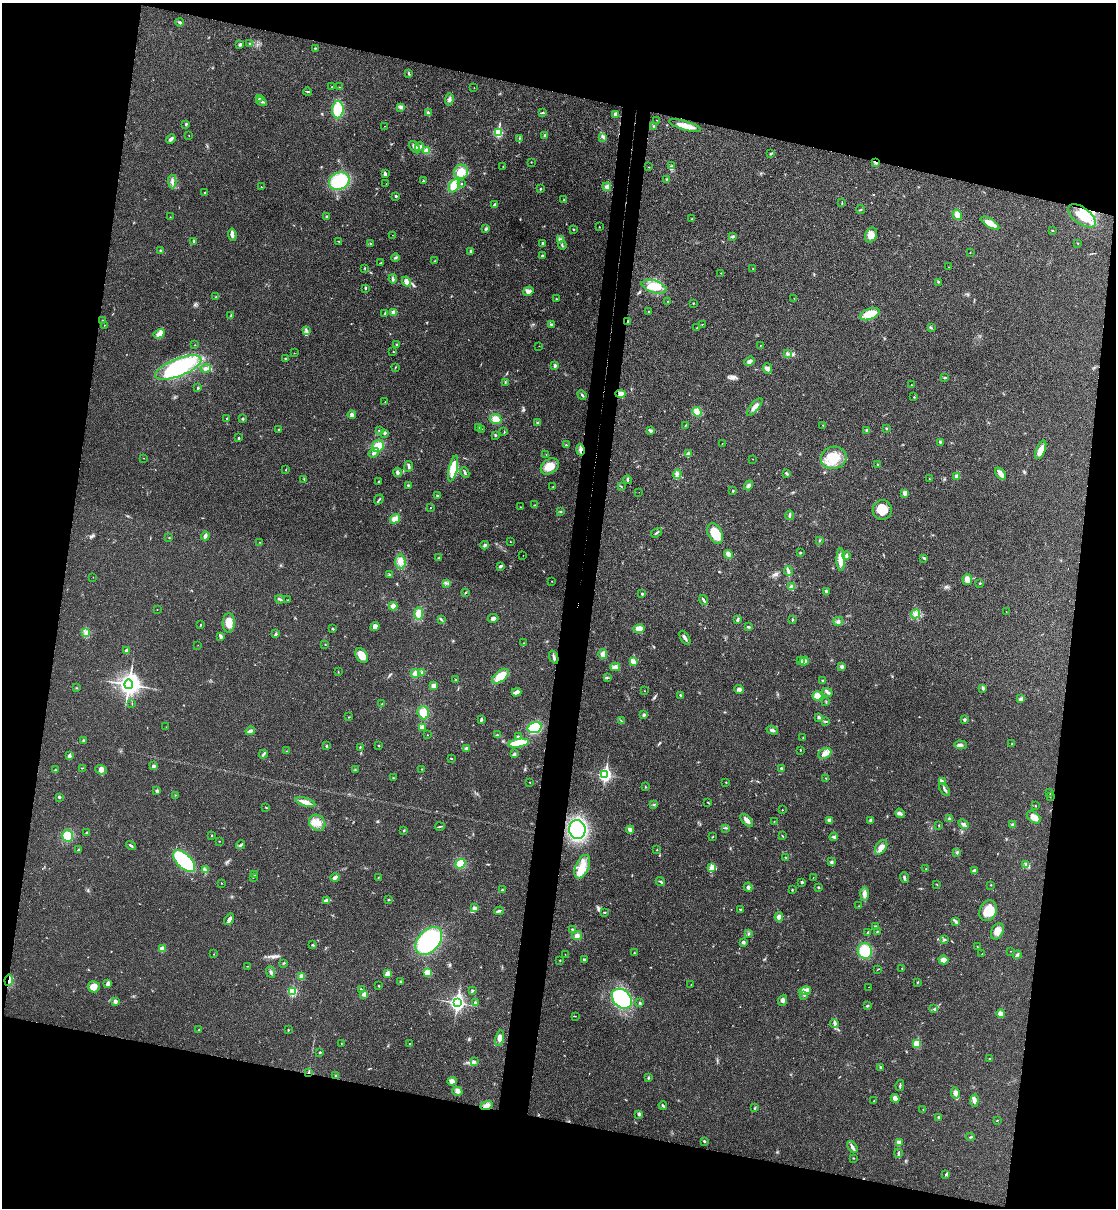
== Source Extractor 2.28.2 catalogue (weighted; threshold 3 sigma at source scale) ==
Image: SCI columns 173-4627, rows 17-4839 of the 4917 x 4852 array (HDU 1 of 3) = the unmasked area's bounding box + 8 px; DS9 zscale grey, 4 x 4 block average (1 PNG px = mean of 4 x 4 image px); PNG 1118 x 1210 px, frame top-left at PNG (2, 3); each listed source drawn as its Kron ellipse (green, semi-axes under 4 px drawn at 4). Shown black and unused: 27% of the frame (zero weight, under 3 of 4 exposures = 6% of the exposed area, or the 3 px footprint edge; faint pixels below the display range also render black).
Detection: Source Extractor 2.28.2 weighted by HDU 2 'WHT'. Background 0.0314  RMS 0.0048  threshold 0.0215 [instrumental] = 3 sigma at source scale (4.5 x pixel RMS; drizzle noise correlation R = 1.50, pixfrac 1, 0.05/0.05 arcsec/px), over >= 5 px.
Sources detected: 519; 2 too faint to see at this stretch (4 x 4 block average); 1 inside a brighter object's white glare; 2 cosmic-ray / hot-pixel residue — neither listed nor drawn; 4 coinciding with a brighter row at this scale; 15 inside a brighter listed object's ellipse — not listed separately; the other 495 listed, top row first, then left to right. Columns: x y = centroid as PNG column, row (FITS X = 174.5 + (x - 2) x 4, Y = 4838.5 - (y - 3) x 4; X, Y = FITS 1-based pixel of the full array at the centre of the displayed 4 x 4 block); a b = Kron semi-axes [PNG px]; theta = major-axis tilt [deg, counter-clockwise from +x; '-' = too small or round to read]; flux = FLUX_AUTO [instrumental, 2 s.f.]
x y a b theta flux
180 22 4 3 - 4.6
250 43 3 2 - 1.9
240 44 3 3 - 4.8
315 48 2 2 - 2.1
409 73 3 2 - 2
332 87 3 2 - 1.6
339 87 2 2 - 0.74
474 88 2 2 - 0.93
308 92 4 2 - 2.3
259 98 3 2 - 2
449 100 6 3 81 6.8
261 101 6 2 -32 4.7
401 107 4 3 - 6.6
338 110 8 5 86 95
428 113 4 3 - 6.3
543 113 4 2 - 3.2
615 114 3 2 - 9.3
657 120 2 2 - 0.5
186 124 4 2 - 3.2
685 125 17 4 -17 31
384 126 2 2 - 0.65
654 126 2 2 - 2
498 132 2 2 - 200
189 135 2 2 - 0.83
545 135 3 2 - 3.6
603 137 3 2 - 3.6
519 138 2 2 - 1.4
171 139 5 2 - 8.8
415 147 7 3 -50 11
419 147 5 3 - 8.4
426 151 4 3 - 12
771 154 3 2 - 2.8
531 162 2 2 - 0.87
876 162 3 2 - 6.6
672 165 2 2 - 1.6
503 166 2 2 - 0.71
648 167 2 2 - 0.75
461 172 7 7 - 38
385 174 4 3 - 6
667 179 3 2 - 2.6
172 181 7 2 -88 7.5
339 181 10 8 27 150
423 181 2 2 - 2.4
461 183 2 2 - 1.3
386 184 2 2 - 1.1
454 186 7 5 63 47
261 187 2 2 - 1.9
607 187 4 4 - 8.2
540 189 2 2 - 3.2
205 192 2 2 - 3.4
396 196 2 2 - 4.3
564 200 3 2 - 1.9
842 203 3 2 - 1.9
495 205 3 2 - 8.5
861 210 4 2 - 2.1
957 215 6 4 -56 16
327 216 2 2 - 3.5
1082 216 16 8 -36 57
170 217 2 2 - 0.59
692 219 2 2 - 2
990 223 10 4 -31 30
599 227 2 2 - 0.83
486 229 4 2 - 4.1
573 229 2 2 - 2.1
1052 230 2 2 - 1.3
232 235 6 2 -82 15
392 235 2 2 - 0.46
871 235 8 5 65 24
733 237 2 2 - 2
560 240 3 2 - 3.3
194 241 2 2 - 4.4
339 241 3 2 - 1.5
543 243 3 2 - 4
1078 243 2 2 - 1.1
371 244 2 2 - 2.4
562 245 4 2 - 3.3
160 250 3 2 - 2.2
471 251 3 2 - 5.2
970 252 2 2 - 1.7
542 256 3 3 - 5.5
395 258 4 2 - 3.4
434 261 3 2 - 1.2
380 263 2 2 - 1.7
948 267 2 2 - 0.88
365 268 2 2 - 1.7
753 268 2 2 - 0.99
721 273 2 2 - 1.1
393 279 4 3 - 5.1
406 281 5 3 - 14
938 282 2 2 - 1.2
654 287 13 6 -17 57
365 288 3 2 - 3.1
528 291 5 3 - 9.4
216 296 3 2 - 2.5
794 298 2 2 - 1.4
556 299 3 2 - 1.6
668 301 2 2 - 0.95
693 303 2 2 - 1.7
393 312 4 3 - 8.7
648 312 2 2 - 2
385 314 4 2 - 2.5
870 314 10 5 21 57
231 315 3 2 - 2
102 321 4 2 - 1.8
628 322 2 2 - 3.9
551 324 3 2 - 3.2
702 324 2 2 - 1.1
104 325 2 2 - 1.3
697 328 3 2 - 2.4
931 328 2 2 - 1.1
306 331 3 2 - 2.2
159 334 6 4 30 15
195 345 2 2 - 0.88
397 345 2 2 - 2.8
539 346 2 2 - 0.66
760 346 2 2 - 0.76
393 352 2 2 - 1.1
294 353 2 2 - 0.68
787 354 2 2 - 2.1
285 358 3 2 - 1.6
749 361 5 3 - 7.6
555 366 3 2 - 6.3
395 367 3 2 - 1.5
178 368 24 8 21 300
206 368 5 3 - 6.2
767 368 5 4 - 8.7
944 377 3 2 - 2.3
505 382 3 2 - 2.2
911 385 2 2 - 1.1
198 388 2 2 - 1.9
620 394 5 3 - 7.9
582 395 5 2 - 3.9
914 397 2 2 - 1.3
385 402 2 2 - 0.75
755 407 11 4 50 16
697 412 5 4 - 12
352 415 4 3 - 9.2
226 419 2 2 - 1.3
242 419 2 2 - 5.6
496 419 6 5 - 24
538 423 2 2 - 6.2
685 425 2 2 - 1.5
823 425 2 2 - 1.1
479 427 3 2 - 2.9
279 429 2 2 - 1.9
482 429 2 2 - 0.76
886 429 3 2 - 3
379 430 3 2 - 2.9
650 430 4 2 - 2.9
867 430 3 2 - 2.7
504 432 2 2 - 1.1
385 433 2 2 - 14
495 435 3 2 - 2.5
239 438 2 2 - 2.7
940 442 3 2 - 3
722 443 2 2 - 0.47
566 445 2 2 - 1.5
378 446 6 5 - 36
580 450 5 3 - 8
1041 450 10 4 69 26
374 453 5 3 - 7.3
689 453 3 3 - 4.1
546 455 2 2 - 1.6
143 458 2 2 - 0.53
834 458 13 11 11 60
753 459 2 2 - 0.54
877 465 3 2 - 2.1
409 466 5 2 - 3.6
550 466 10 7 36 33
453 468 13 4 77 63
286 470 2 2 - 1.7
397 472 5 3 - 6.6
465 473 5 2 - 3.9
677 474 5 2 - 5
787 474 4 2 - 5.1
1000 474 7 3 -51 23
957 477 4 3 - 5.3
304 479 3 2 - 1.8
929 479 2 2 - 1.2
627 480 4 2 - 3.5
378 482 3 2 - 1.6
408 485 3 2 - 2.5
749 485 5 3 - 7.7
621 486 3 2 - 1.6
553 487 2 2 - 0.78
733 491 3 2 - 2.5
639 492 2 2 - 0.53
904 493 3 3 - 4.7
437 495 2 2 - 2.7
379 500 5 2 - 3.7
534 505 2 2 - 1.8
520 507 2 2 - 1.2
430 508 2 2 - 1.1
882 510 10 9 - 46
560 511 2 2 - 1.8
790 515 5 2 - 4.1
395 519 5 4 - 16
657 533 6 2 32 4.5
715 533 11 7 -63 71
205 536 4 2 - 9.1
169 538 2 2 - 1.1
819 540 3 2 - 2
260 542 2 2 - 1.6
510 542 2 2 - 0.8
485 545 4 3 - 5.3
800 553 2 2 - 3.2
728 554 5 3 - 10
523 555 2 2 - 0.44
846 556 4 3 - 4.7
438 558 2 2 - 1.7
924 558 4 2 - 2.8
841 560 11 4 -89 32
400 562 7 5 -86 19
500 566 3 2 - 6.3
788 571 5 3 - 6.9
389 575 3 2 - 2.1
93 577 2 2 - 0.71
967 579 6 5 - 15
552 581 2 2 - 1.4
446 583 3 2 - 2.7
980 583 2 2 - 2.8
792 587 4 3 - 9.9
826 591 3 2 - 5.5
465 592 2 2 - 1.1
642 594 3 2 - 2.9
280 599 4 2 - 4.2
287 600 2 2 - 0.89
704 600 5 2 - 5.9
393 606 4 4 - 10
157 610 2 2 - 1.1
1006 612 2 2 - 0.91
419 613 6 4 84 23
916 614 5 2 - 5.4
493 618 5 3 - 7.1
441 619 3 2 - 2.1
738 620 4 2 - 5.2
792 620 3 2 - 2.3
838 621 5 2 - 5
229 623 10 6 89 31
200 625 2 2 - 1.9
375 626 5 4 - 10
748 627 3 2 - 3.8
333 629 3 2 - 2
639 629 6 3 13 25
86 633 4 2 - 4.8
276 634 3 2 - 3.1
220 636 4 2 - 5.3
685 638 8 2 -58 7.8
524 643 2 2 - 0.92
325 644 2 2 - 0.84
198 645 2 2 - 0.7
127 651 3 3 - 14
603 654 5 4 - 12
362 656 8 5 -55 36
554 657 7 2 -69 6
800 661 3 2 - 2.6
804 661 5 3 - 6.7
633 662 4 3 - 12
615 667 5 3 - 9.1
842 667 3 3 - 7.1
338 672 2 2 - 1.2
422 672 3 2 - 5.1
415 673 4 4 - 10
500 676 10 5 38 35
607 677 2 2 - 1.4
456 680 2 2 - 1.3
823 681 3 2 - 3.4
129 684 5 3 - 1400
434 686 3 3 - 18
76 688 2 2 - 1.2
983 688 3 3 - 5
739 689 5 3 - 9.3
644 691 2 2 - 0.65
516 692 5 3 - 12
827 692 5 3 - 5.9
680 695 4 2 - 2.5
817 696 5 4 - 21
1021 699 3 3 - 4.4
826 701 3 2 - 1.9
132 703 2 2 - 0.93
382 704 2 2 - 0.96
423 713 6 5 - 31
644 715 3 3 - 4.6
349 717 2 2 - 1.2
818 717 3 2 - 4.3
481 720 4 2 - 4.8
964 720 3 3 - 4.5
621 721 2 2 - 1.8
825 721 3 2 - 2.4
166 727 2 2 - 0.52
422 727 4 3 - 9.3
535 727 7 5 15 170
772 730 6 3 -17 7.7
250 731 5 3 - 7.3
427 735 2 2 - 0.83
497 735 3 2 - 1.9
518 737 4 3 - 7
803 738 2 2 - 1.6
83 740 2 2 - 1.7
519 743 10 4 8 65
1012 744 2 2 - 0.7
961 745 6 3 -3 6.9
326 746 3 2 - 3.6
379 746 2 2 - 1.5
360 747 2 2 - 1.9
467 748 3 3 - 6.4
800 750 2 2 - 1
287 751 3 2 - 1.5
825 753 7 5 27 20
263 754 4 2 - 4.3
514 754 4 3 - 5.5
69 756 2 2 - 22
451 759 2 2 - 1.4
153 766 4 3 - 5.7
82 768 2 2 - 1.1
355 769 2 2 - 1.9
422 769 2 2 - 1.4
782 769 3 2 - 6.9
55 770 2 2 - 1.7
101 770 6 4 -21 10
605 775 3 2 - 580
393 778 3 2 - 1.5
826 778 2 2 - 1.5
943 781 3 2 - 2.7
530 782 2 2 - 1.2
726 782 2 2 - 1.3
645 787 2 2 - 1.4
945 790 7 2 -55 6.4
157 791 3 3 - 4.9
1050 793 2 2 - 1.7
176 795 2 2 - 0.91
59 797 3 2 - 2.7
1050 797 2 2 - 1.2
305 802 10 3 -16 16
708 802 2 2 - 1.2
654 805 2 2 - 1.1
1035 806 2 2 - 1.5
266 807 4 2 - 2.3
782 810 2 2 - 1.3
900 813 5 3 - 6.4
1034 817 8 5 -39 17
949 819 3 3 - 4.9
747 820 8 3 -46 12
829 820 4 3 - 8.9
871 820 3 2 - 5.6
774 821 2 2 - 1.1
317 823 9 7 -45 26
964 824 6 3 -41 6.4
939 825 2 2 - 0.95
1012 825 2 2 - 2.2
440 826 5 2 - 2.8
726 828 3 2 - 2.4
577 829 9 8 - 380
404 830 2 2 - 3.3
630 830 4 3 - 13
87 833 3 2 - 4.7
68 836 6 5 - 48
211 836 2 2 - 3.7
782 836 4 2 - 1.7
713 837 3 2 - 1.5
834 837 4 2 - 5.5
219 841 2 2 - 0.74
131 845 5 2 - 4.6
241 845 5 3 - 4.4
881 847 8 5 56 18
78 850 3 2 - 2
657 850 2 2 - 1
957 852 3 2 - 2.8
785 857 2 2 - 1.1
184 861 14 7 -44 280
832 862 3 2 - 4.8
460 864 5 4 - 46
1026 865 3 2 - 2.2
582 867 12 6 67 36
712 868 4 2 - 4.8
926 868 2 2 - 1.1
205 869 3 2 - 2.6
974 871 4 3 - 5.8
255 875 2 2 - 2.3
253 877 2 2 - 1.2
335 877 4 3 - 11
813 877 2 2 - 0.73
904 877 5 2 - 5
378 878 2 2 - 1
660 881 4 2 - 4
802 882 2 2 - 7.9
221 883 2 2 - 1
937 884 2 2 - 0.83
991 885 2 2 - 1.3
748 887 4 3 - 6.3
818 887 3 2 - 2.8
502 890 2 2 - 1.8
792 890 3 2 - 2.2
864 894 7 3 89 14
327 900 3 3 - 4.4
389 900 2 2 - 2.3
858 906 2 2 - 0.54
474 908 4 3 - 6.2
740 910 2 2 - 3
499 911 5 3 - 5.2
988 911 11 8 65 50
605 912 3 2 - 2
779 917 4 3 - 12
229 919 6 4 57 8.7
956 921 4 2 - 4.8
875 926 3 2 - 2.6
572 929 3 2 - 2.3
877 931 3 2 - 1.5
997 931 8 5 64 19
868 933 4 2 - 3.3
748 934 3 2 - 2.3
577 936 5 4 - 9.8
944 939 2 2 - 1.8
429 941 16 10 49 270
743 942 4 2 - 3.4
312 945 3 2 - 2.7
977 947 2 2 - 0.8
162 949 3 3 - 18
865 951 8 7 - 72
1011 951 2 2 - 0.85
634 952 2 2 - 1.4
213 954 2 2 - 0.85
565 954 2 2 - 1.1
982 954 2 2 - 1.9
1017 955 4 3 - 5
585 959 3 2 - 2.8
943 960 5 4 - 17
560 961 2 2 - 1
284 963 4 2 - 2.3
247 966 3 2 - 1
902 968 2 2 - 1.1
878 969 2 2 - 1.1
271 972 6 2 -66 5
428 972 3 3 - 18
387 974 4 3 - 13
301 976 4 3 - 9.1
9 980 6 2 82 6
400 981 2 2 - 5.3
918 982 3 2 - 1.6
108 983 4 2 - 9.5
691 985 2 2 - 0.98
379 986 2 2 - 4.9
94 987 6 5 - 22
869 987 2 2 - 0.55
361 990 3 2 - 3.3
472 990 3 2 - 2.3
805 991 6 3 14 11
292 992 2 2 - 190
364 994 3 3 - 8.2
804 995 2 2 - 1.3
622 999 11 8 -44 250
783 1000 6 3 69 8.6
115 1001 4 3 - 6.7
475 1002 2 2 - 7.7
457 1003 3 3 - 910
640 1003 3 2 - 2.9
867 1006 2 2 - 3.3
934 1009 2 2 - 1.1
1001 1014 4 4 - 16
575 1016 2 2 - 1.3
834 1023 4 2 - 4.9
199 1030 2 2 - 1.2
288 1030 2 2 - 1.9
499 1038 8 3 79 12
917 1043 2 2 - 110
341 1044 2 2 - 1
410 1044 2 2 - 6.6
320 1052 3 2 - 2.1
990 1059 3 2 - 1.9
474 1062 3 2 - 3.9
881 1067 4 2 - 2.9
309 1072 3 2 - 2.9
336 1076 3 2 - 4.1
648 1078 3 2 - 4
452 1081 5 3 - 13
900 1086 6 2 80 3.5
457 1091 5 4 - 10
955 1093 5 4 - 11
895 1098 4 3 - 13
974 1100 6 4 81 9.2
874 1101 3 2 - 2
663 1105 4 2 - 4.4
486 1106 6 4 19 13
755 1108 3 2 - 2.5
923 1110 2 2 - 0.94
639 1114 2 2 - 18
939 1117 3 2 - 3.5
997 1120 2 2 - 1.1
971 1137 4 2 - 2.5
704 1141 2 2 - 3.8
899 1142 4 3 - 6.1
852 1147 7 2 -57 8.2
898 1153 4 2 - 3.4
853 1158 2 2 - 2
946 1174 4 2 - 3.2
Overlapping masked pixels (flux is a lower limit): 4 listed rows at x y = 876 162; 580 450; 9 980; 309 1072
Diffuse or blended objects may show on this block-average render without a row.